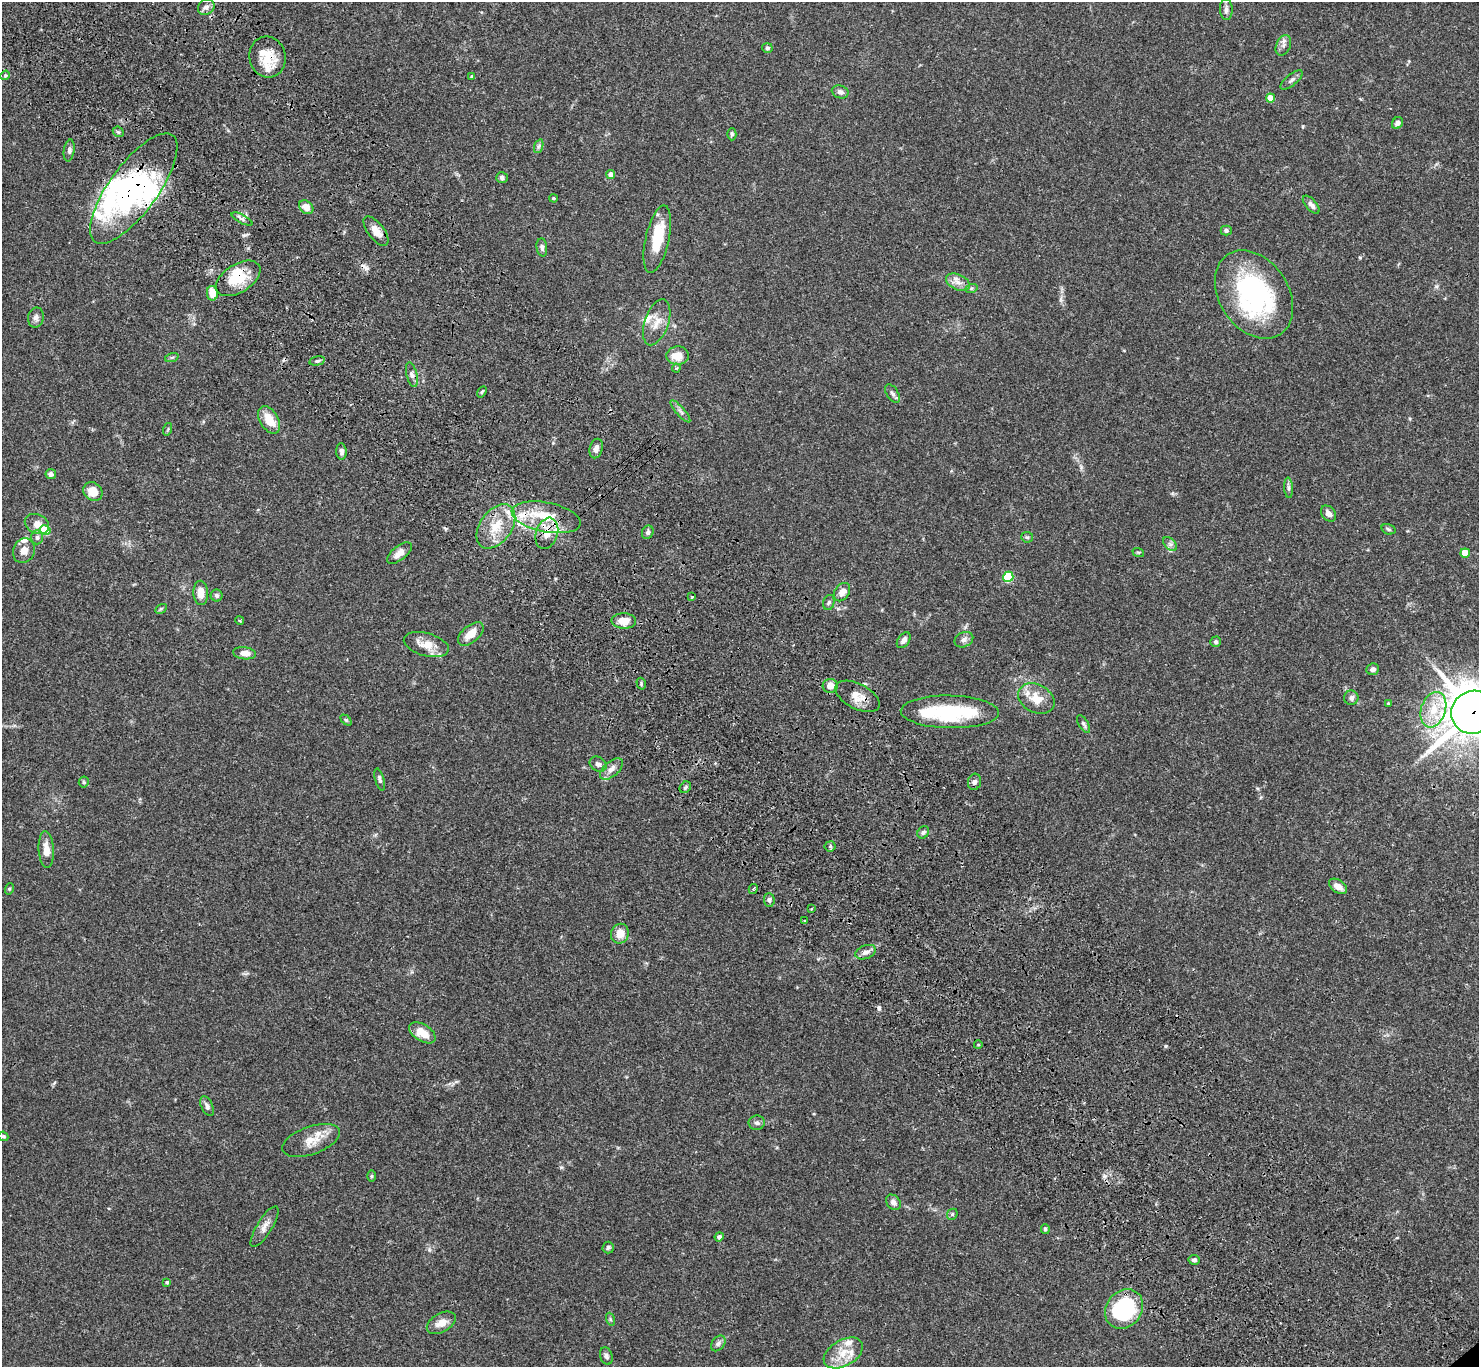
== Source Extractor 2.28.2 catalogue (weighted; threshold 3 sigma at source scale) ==
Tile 11 of 4 x 4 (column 3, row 3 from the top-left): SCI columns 3053-4529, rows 1609-2973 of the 6107 x 6088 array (HDU 1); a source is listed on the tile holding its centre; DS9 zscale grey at full resolution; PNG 1481 x 1369 px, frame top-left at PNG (2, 2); each listed source drawn as its Kron ellipse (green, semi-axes under 4 px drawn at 4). Shown black and unused: <1% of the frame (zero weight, under 3 of 4 exposures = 6% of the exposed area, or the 3 px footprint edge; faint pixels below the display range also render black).
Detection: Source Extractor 2.28.2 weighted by HDU 2 'WHT'; one run over the whole footprint, this tile lists its part. Background 0.0643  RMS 0.0058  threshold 0.0261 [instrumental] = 3 sigma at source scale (4.5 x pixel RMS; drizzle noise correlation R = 1.50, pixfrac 1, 0.05/0.05 arcsec/px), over >= 5 px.
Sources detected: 149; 3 inside a brighter object's white glare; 3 cosmic-ray / hot-pixel residue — neither listed nor drawn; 15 inside a brighter listed object's ellipse — not listed separately; the other 128 listed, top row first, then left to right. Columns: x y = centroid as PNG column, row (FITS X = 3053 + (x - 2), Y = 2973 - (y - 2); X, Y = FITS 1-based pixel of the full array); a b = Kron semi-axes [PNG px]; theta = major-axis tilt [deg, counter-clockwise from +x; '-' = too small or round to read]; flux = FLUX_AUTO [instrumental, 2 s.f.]
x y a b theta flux
206 7 9 7 38 2.4
1226 9 10 6 -87 2.3
1283 45 11 7 67 2.3
767 48 5 5 - 1.2
267 57 20 18 -76 13
5 75 5 4 - 0.83
472 76 4 3 - 1.1
1292 80 13 5 40 1.9
840 92 8 6 -21 2.2
1270 98 4 4 - 8.7
1397 123 6 5 - 2.1
118 132 6 4 -43 0.88
732 134 6 4 89 1.1
539 146 7 4 70 1.2
69 150 11 5 82 1.7
611 175 4 4 - 3.8
502 178 6 5 - 1.5
134 189 66 24 54 84
554 198 4 3 - 0.7
1311 205 11 5 -48 2.4
306 207 8 6 -41 5.9
242 219 11 3 -28 1.2
1226 230 5 5 - 1.2
376 231 17 8 -53 5.7
657 239 34 11 77 20
542 247 9 5 -84 1.6
238 278 25 14 32 15
958 282 13 7 -24 3.9
971 289 6 4 20 0.87
212 293 7 5 -79 7.7
1254 295 48 34 -56 90
36 317 10 8 78 2.3
657 322 24 12 71 7.8
677 356 11 9 4 7.8
172 357 7 4 19 0.92
317 361 8 4 13 1
676 368 4 4 - 0.72
412 375 13 5 -77 2.3
482 392 6 4 58 0.77
893 393 10 5 -58 1.7
680 411 14 2 -49 1.4
269 420 15 9 -59 10
168 429 6 3 72 0.74
596 448 10 6 75 2.9
341 451 8 5 -85 1.8
51 474 5 5 - 2
1289 488 10 4 -86 1.4
93 492 10 8 -41 8.4
1328 514 9 6 -50 2.7
546 517 35 14 -11 22
37 524 13 9 -24 4.9
496 526 25 16 55 16
1388 529 7 5 -19 1
45 530 5 5 - 29
648 532 7 5 64 1.4
547 533 16 11 71 7.4
37 537 7 6 - 1.6
1027 537 6 5 - 0.94
1170 544 8 5 -44 1.7
24 551 13 10 65 4.7
1138 552 6 3 -18 0.57
399 553 15 7 39 4.4
1465 553 5 4 - 9.6
1008 577 5 5 - 35
842 592 10 7 56 4.3
201 593 12 7 -87 5.4
217 596 6 6 - 1.5
692 597 2 2 - 0.46
829 602 7 5 74 1.2
161 609 6 4 31 0.83
240 620 4 3 - 0.69
624 621 12 7 -3 7.7
471 634 15 8 40 7.6
904 640 9 5 53 2.5
964 640 10 7 25 2.3
1216 642 5 5 - 1.2
426 644 23 11 -15 8.4
244 653 11 6 -7 4.5
1373 669 6 5 - 2.2
641 684 6 4 -74 0.78
830 686 7 7 - 4.9
858 696 24 12 -27 7.8
1351 698 7 7 - 1.9
1036 699 19 14 -28 9.5
1388 703 4 3 - 0.5
1433 710 18 12 72 12
950 712 49 16 -1 45
1474 712 23 21 26 2000
346 720 6 4 -44 0.84
1084 724 10 5 -60 1.3
598 764 9 7 -34 2
611 769 14 7 42 3.9
380 780 11 4 -74 1.4
84 782 5 5 - 0.82
975 782 8 6 73 1.8
685 787 6 5 - 1.1
923 832 6 5 - 1.4
830 846 5 5 - 0.86
46 850 18 7 -86 6
1338 886 10 6 -35 4.3
9 889 6 3 72 0.57
753 889 5 3 - 0.83
769 900 7 5 -86 1.5
811 909 4 3 - 0.57
805 921 3 2 - 0.82
620 934 10 9 - 6.2
866 952 11 6 22 2.9
422 1033 15 8 -32 8.9
978 1045 4 3 - 0.5
207 1106 10 5 -64 2.1
757 1123 8 7 - 1.9
3 1136 5 4 - 0.84
311 1140 30 14 20 9.3
371 1176 6 4 89 0.68
893 1202 8 6 -50 2.3
952 1214 6 5 - 0.92
265 1227 23 7 58 4.4
1045 1229 5 4 - 1
719 1237 4 4 - 1.8
608 1247 6 5 - 1.1
1194 1260 5 5 - 1.8
167 1282 4 3 - 0.88
1124 1309 21 17 49 59
610 1319 6 4 -72 0.81
441 1323 16 9 29 5.1
718 1343 9 6 51 1.6
843 1353 21 13 30 10
606 1356 9 6 -71 1.5
Overlapping masked pixels (flux is a lower limit): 7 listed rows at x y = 267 57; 134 189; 238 278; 496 526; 547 533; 858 696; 1474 712
Isophote crosses this tile's border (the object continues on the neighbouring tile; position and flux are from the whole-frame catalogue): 1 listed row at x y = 1474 712